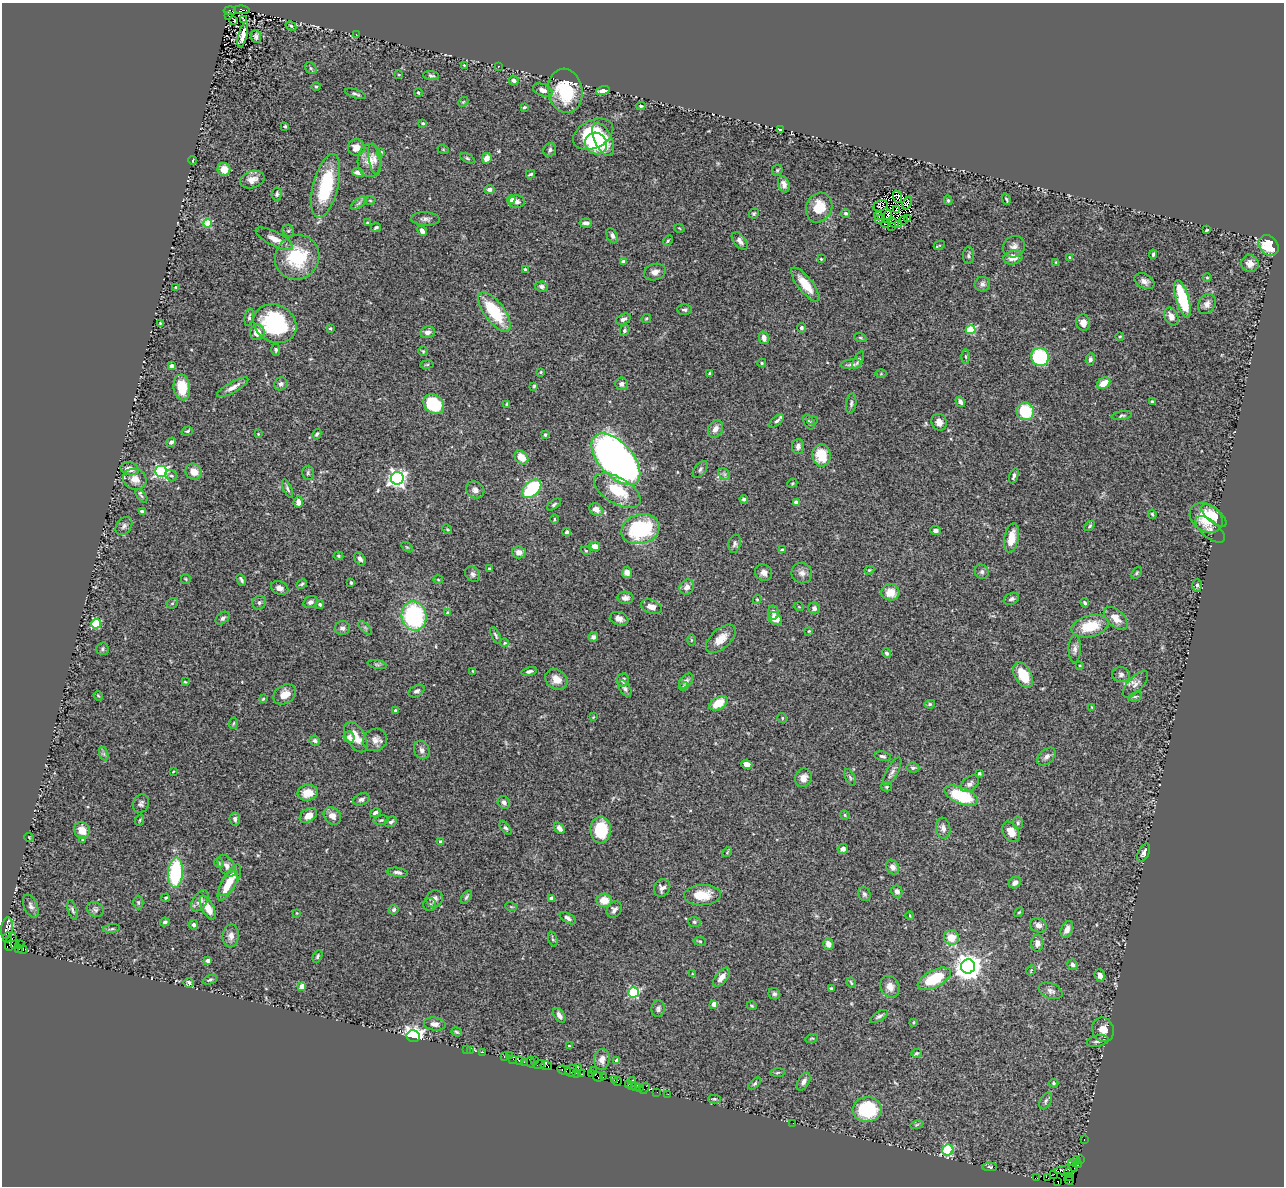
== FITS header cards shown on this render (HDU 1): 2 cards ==
NAXIS1  =                 1282
NAXIS2  =                 1184

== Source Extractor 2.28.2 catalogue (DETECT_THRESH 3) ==
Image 1282 x 1184 px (HDU 1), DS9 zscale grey, 1 PNG px = 1 image px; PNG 1286 x 1188 px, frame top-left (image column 1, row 1184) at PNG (2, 3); each listed source drawn as its Kron ellipse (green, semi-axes under 4 px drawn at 4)
Background 0.925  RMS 0.037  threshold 0.112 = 3 sigma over >= 5 px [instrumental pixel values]
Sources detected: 464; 4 with non-positive FLUX_AUTO (blend fragments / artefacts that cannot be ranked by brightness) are neither listed nor drawn; the other 460 listed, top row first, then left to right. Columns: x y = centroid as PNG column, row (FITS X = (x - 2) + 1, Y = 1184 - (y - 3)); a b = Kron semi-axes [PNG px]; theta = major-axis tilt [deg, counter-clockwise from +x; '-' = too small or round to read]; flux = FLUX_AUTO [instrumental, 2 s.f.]
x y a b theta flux
242 10 8 4 -5 410
230 11 6 4 -4 660
229 16 3 2 - 40
244 20 3 3 - 21
233 21 3 2 - 17
291 26 6 4 -31 3.7
356 34 2 2 - 8
243 35 13 4 75 15
256 36 6 5 - 7.8
464 65 3 3 - 2
498 66 2 2 - 1.4
311 68 6 5 - 4.1
399 75 4 2 - 1.9
431 76 8 4 -6 4.7
514 80 5 4 - 5.5
316 86 5 3 - 2.3
543 90 10 6 -23 13
565 91 22 17 -80 120
603 91 7 4 14 15
418 92 4 3 - 3.9
355 94 11 3 -18 5.8
463 102 6 4 43 3.2
641 106 4 3 - 3.4
524 107 4 3 - 3.8
423 123 4 3 - 3.6
285 126 3 3 - 3.3
780 130 3 3 - 2.9
593 134 21 14 26 120
603 139 18 8 -65 65
596 143 11 10 - 110
356 147 8 8 - 20
443 149 6 3 -19 2
550 150 7 6 - 6.2
380 152 4 4 - 14
467 158 7 4 -27 4.1
487 158 5 4 - 19
374 159 16 5 -79 12
193 160 4 2 - 1.9
370 161 16 12 87 37
224 169 6 6 - 32
777 170 6 5 - 3.7
358 172 6 4 -9 15
531 174 4 3 - 3.5
252 180 13 8 16 19
784 184 8 5 -73 12
326 186 33 12 76 170
489 189 5 4 - 10
277 194 7 5 80 4.5
898 197 6 4 -71 0.97
511 199 4 4 - 40
1006 199 5 2 - 3.9
948 200 5 3 - 3.8
370 201 5 3 - 2.6
517 202 8 6 -4 9.2
359 203 9 4 36 6.3
907 203 7 4 70 1.5
881 206 7 5 27 4.2
819 208 15 13 66 64
896 210 3 3 - 7.6
754 213 5 4 - 3.8
846 213 4 4 - 5
878 216 4 2 - 2.2
887 216 7 3 76 3.1
425 219 14 6 -3 10
880 219 5 3 - 1.1
907 219 4 2 - 3.7
904 220 4 2 - 4.6
207 223 4 4 - 120
368 223 4 3 - 4.1
586 223 6 4 -5 10
885 223 4 3 - 3
893 223 6 2 -32 3
899 225 3 2 - 3.4
892 226 2 2 - 2.1
376 227 5 4 - 5
679 228 5 3 - 2.4
1207 230 4 2 - 3.3
288 231 6 5 - 4.3
422 231 5 4 - 13
612 236 8 5 -61 7.4
274 239 20 7 -27 23
668 241 6 4 62 3.4
740 241 10 6 -51 11
939 245 6 4 26 2.7
1269 246 11 9 -48 68
1014 247 11 10 - 13
1153 254 5 3 - 5
969 255 9 5 -89 5.6
297 257 23 21 47 140
1013 258 9 6 15 22
1070 258 4 4 - 4.7
821 259 3 2 - 2.2
623 262 4 4 - 8.7
1056 262 3 2 - 2.2
1250 263 9 8 - 17
525 269 3 3 - 3.4
655 272 11 8 17 15
1207 277 4 3 - 2
1144 281 10 7 -28 13
805 284 21 7 -52 49
982 284 8 7 - 10
541 286 6 5 - 8.1
176 288 3 3 - 2.8
1183 299 19 6 -73 160
1207 304 10 8 61 16
684 310 7 5 -3 5.4
494 312 23 10 -53 130
249 317 9 4 78 5.4
1171 317 9 6 -64 19
623 319 8 5 26 8.2
646 319 5 4 - 2.9
160 323 3 3 - 2.6
1083 323 8 7 - 19
275 324 22 18 -28 250
330 328 3 3 - 3.6
801 328 5 4 - 5.6
624 330 6 4 60 5.1
970 330 5 4 - 120
257 332 8 7 - 23
427 332 7 5 7 9.8
1120 337 4 4 - 2.9
764 338 6 5 - 17
860 338 6 4 -19 3.1
276 350 6 4 88 4.3
423 351 5 5 - 3.1
966 357 7 3 -89 3.8
1040 357 9 8 - 230
1090 359 6 4 82 6.3
858 360 9 4 63 7.1
762 363 4 4 - 3.3
851 364 11 5 6 8
427 365 6 3 9 2.7
172 366 4 3 - 23
541 372 3 3 - 2.4
710 373 4 2 - 2.2
881 374 6 4 1 2.9
1104 383 7 5 35 32
281 384 7 6 - 7.1
621 384 6 6 - 9.4
534 386 4 4 - 2.9
182 387 13 8 -84 60
233 387 17 5 29 17
960 402 5 4 - 8.7
1152 402 4 3 - 3.4
851 403 10 5 81 6.7
434 404 11 9 -39 130
507 404 4 4 - 3.8
1025 411 9 8 - 110
1122 416 10 4 9 4.7
776 421 9 4 42 6.6
813 421 5 3 - 2
809 422 8 5 -61 5.4
939 422 8 7 - 16
716 429 9 7 61 15
187 431 6 3 17 3.6
258 434 4 3 - 2.2
317 434 5 4 - 4.9
545 435 3 3 - 6
171 442 5 4 - 9.1
798 446 7 6 - 9.2
821 455 11 9 -82 66
521 457 8 6 -47 34
616 459 31 16 -48 1800
130 469 9 6 -11 20
700 469 10 5 52 6.7
161 471 6 5 - 490
194 472 8 7 - 25
308 473 7 5 89 4.5
724 474 6 5 - 5.2
171 476 6 5 - 4.7
1014 476 8 3 71 6.3
397 478 6 6 - 1100
135 479 12 10 -22 21
792 483 5 4 - 2.7
287 489 10 4 -66 5.6
532 489 11 7 44 170
475 490 10 8 -34 11
617 491 26 13 -30 89
142 496 8 4 -52 4.2
744 499 4 3 - 6.7
298 502 5 4 - 16
796 502 4 3 - 18
554 504 8 4 38 4.5
596 509 7 5 -34 16
142 511 4 3 - 4.4
1152 514 4 3 - 3.4
1214 515 15 7 -41 33
1206 518 18 13 -34 69
554 519 4 3 - 2.2
124 526 10 7 52 10
1090 526 6 4 47 3.9
447 529 5 4 - 3.4
640 529 19 14 15 220
1210 529 18 8 -40 14
935 531 5 4 - 8.5
567 532 4 4 - 5.3
1011 538 15 7 79 37
735 544 9 6 76 7
595 546 5 4 - 21
407 547 6 3 -36 2.9
782 550 4 3 - 10
586 551 5 3 - 2.1
519 552 6 6 - 15
338 556 5 4 - 2.7
360 559 7 5 -59 8
489 568 3 3 - 4.5
869 570 5 4 - 2.8
982 572 7 6 - 6.4
627 573 5 5 - 14
764 573 9 8 - 12
802 573 10 10 - 15
1137 573 6 4 52 3.6
473 574 8 6 -47 7.4
186 579 5 4 - 3.1
241 580 6 3 -64 5.3
438 580 5 3 - 2.4
351 583 3 3 - 6.6
302 584 6 3 28 3.8
1197 585 6 4 89 5.4
687 587 8 7 - 16
280 588 9 6 -23 11
890 592 9 8 - 33
625 598 8 6 -3 11
1011 599 8 5 28 7
757 600 4 4 - 2.4
310 602 7 5 29 8.1
172 603 6 5 - 4
259 603 7 6 - 6.2
1085 603 5 3 - 4.4
320 605 4 4 - 4.3
651 607 11 7 -20 19
799 607 5 3 - 2
814 608 6 6 - 10
448 613 3 3 - 9.2
774 613 7 5 -78 9.2
414 616 15 12 -78 300
223 618 8 5 38 7.2
1116 618 14 8 -42 23
619 619 9 6 -16 13
775 619 7 5 -44 32
96 624 5 5 - 130
1090 626 19 10 15 72
342 628 7 7 - 8.3
365 628 9 3 -45 4.1
809 631 3 3 - 2.2
496 635 9 3 -63 4.6
593 637 5 4 - 9.4
721 639 18 9 42 31
691 640 6 4 -90 2.8
504 643 4 4 - 4
102 649 6 6 - 5.4
1075 649 14 6 88 11
887 653 5 4 - 6.2
377 665 10 4 -11 5.1
1080 666 4 2 - 1.8
473 671 3 2 - 2
529 671 8 4 11 6.7
1023 675 14 8 -60 60
1121 675 9 7 -9 8.7
556 679 12 9 -38 25
623 680 6 6 - 9.3
686 681 8 5 47 7.6
185 682 4 3 - 2.5
1135 684 17 7 48 14
684 687 4 4 - 3.8
625 688 9 5 -59 7.8
417 691 8 5 29 7.5
285 694 12 9 34 28
98 696 5 4 - 2.7
1135 697 7 4 15 4.2
263 699 4 3 - 2.1
719 703 10 6 30 47
930 704 5 4 - 4
1092 707 3 3 - 2.1
396 711 4 4 - 4.7
593 717 3 2 - 1.7
782 718 5 4 - 3.3
233 723 6 3 80 2.6
349 737 6 5 - 13
356 737 17 9 -60 37
315 740 5 5 - 6.1
375 740 12 11 - 17
422 750 9 7 -64 10
104 754 7 4 -72 5.6
882 756 8 4 -11 6.3
1046 757 11 7 44 11
747 764 5 4 - 16
913 768 6 5 - 5
173 772 4 2 - 1.4
892 772 16 5 61 11
979 774 4 4 - 3.8
850 777 9 5 -64 5.1
803 778 9 8 - 20
970 784 10 7 38 11
886 787 6 4 1 3.5
308 793 10 8 10 33
961 796 18 8 -23 150
361 799 8 6 22 9
504 802 7 5 -51 10
141 804 9 7 65 7.7
375 813 5 4 - 6.7
308 815 9 6 32 22
845 815 5 4 - 3
332 816 10 7 -44 17
235 819 6 5 - 8.4
140 820 6 3 71 2.7
381 820 7 4 8 4.3
391 822 6 5 - 6.3
1018 823 6 5 - 4.4
505 828 8 4 -51 5.2
559 828 6 4 -51 12
943 828 10 7 -83 14
82 830 8 7 - 27
601 830 13 10 89 110
1011 832 11 7 -60 25
29 837 5 3 - 1.9
83 840 4 3 - 2.7
441 842 4 3 - 14
843 849 5 5 - 13
727 852 5 4 - 2.8
1144 853 10 5 65 8.7
219 863 5 4 - 4.7
226 866 12 7 -58 13
892 867 7 6 - 15
397 872 10 4 -9 8.1
175 873 15 7 86 210
230 880 18 7 59 47
1015 883 7 5 36 12
228 885 17 7 61 39
662 888 9 8 - 12
897 891 6 5 - 10
864 894 7 6 - 6.6
702 895 18 10 3 55
466 897 7 4 53 4.6
166 898 4 3 - 2.9
552 898 4 4 - 17
434 899 9 7 61 12
604 900 8 6 -4 38
200 901 12 7 58 12
138 902 7 5 -90 4.5
430 905 6 6 - 5.9
31 906 12 6 -65 9.9
511 907 6 3 -19 3
208 908 13 6 -62 32
95 909 9 7 -27 6.7
72 910 10 4 -72 5.2
394 910 5 4 - 6
614 910 9 7 52 8.9
1019 912 6 3 44 2.7
297 913 3 2 - 1.6
910 916 4 3 - 2
568 918 9 4 -32 8
165 922 4 4 - 5.8
694 922 6 5 - 4.5
194 925 5 4 - 7.3
1038 925 8 7 - 10
7 928 11 6 81 280
112 929 8 3 8 3.9
1067 929 9 5 66 16
231 936 11 8 86 14
8 937 5 4 - 210
951 938 7 7 - 38
553 939 8 3 -72 3.8
700 941 6 4 -8 3.5
11 942 9 5 69 490
1037 943 8 6 87 15
828 944 6 5 - 17
15 945 4 3 - 43
21 945 2 2 - 13
19 949 3 2 - 7.4
23 950 5 2 - 34
317 956 7 4 62 4.5
208 961 4 4 - 16
1073 965 5 5 - 10
968 966 7 7 - 3200
1031 970 5 3 - 2.4
693 974 4 4 - 2.8
1100 976 6 5 - 15
722 977 11 6 50 18
934 979 18 8 27 120
210 980 7 4 22 4.9
189 983 5 4 - 5.4
851 983 5 3 - 3.4
302 986 4 4 - 37
890 987 11 9 -62 19
831 988 3 3 - 3.2
1051 991 12 7 -21 11
634 992 5 5 - 230
774 994 6 5 - 5.5
714 1004 4 4 - 32
752 1006 5 3 - 2.9
658 1009 8 6 77 7.2
559 1015 8 5 -58 13
879 1016 10 4 30 6.8
914 1022 3 3 - 3.1
435 1024 11 6 -8 13
1103 1030 12 10 -69 26
457 1032 5 4 - 4.2
413 1036 6 6 - 880
812 1038 6 4 16 3.3
1098 1041 11 5 11 7.9
569 1046 3 2 - 2.3
466 1049 2 2 - 15
470 1050 2 2 - 24
483 1052 3 2 - 6.3
916 1053 5 4 - 3.7
510 1056 3 2 - 6.9
505 1057 3 3 - 66
513 1059 2 2 - 10
602 1060 10 7 82 15
520 1061 3 3 - 93
534 1061 3 2 - 29
617 1061 4 4 - 16
524 1062 3 2 - 47
531 1062 5 2 - 63
539 1065 6 3 11 79
546 1066 6 4 -13 84
577 1067 3 2 - 59
564 1070 7 3 -13 98
593 1070 2 2 - 40
571 1071 6 5 - 62
778 1073 7 3 2 3.7
577 1074 3 2 - 32
581 1074 3 2 - 61
592 1074 3 2 - 25
598 1077 5 3 - 31
603 1077 3 2 - 9.3
614 1080 2 2 - 17
632 1080 3 2 - 2
617 1082 4 2 - 27
804 1082 10 5 59 12
1054 1083 4 4 - 3.2
628 1084 3 3 - 38
755 1084 8 4 41 4.2
632 1086 4 2 - 25
635 1087 3 2 - 35
640 1088 3 3 - 77
645 1088 6 2 56 51
657 1092 2 2 - 8.5
668 1094 2 2 - 17
714 1099 6 4 0 5
1046 1101 9 5 62 6.2
867 1109 14 12 2 150
793 1123 2 2 - 1.9
917 1125 6 3 10 3
1084 1140 3 2 - 18
948 1150 6 5 - 220
1080 1159 2 2 - 35
1076 1160 4 3 - 36
1078 1164 4 3 - 69
1072 1165 6 4 -72 430
990 1167 7 4 2 5.5
1066 1170 12 3 6 560
1068 1173 4 3 - 340
1054 1174 2 2 - 9.9
1070 1176 4 3 - 160
1037 1178 4 2 - 41
1048 1178 4 2 - 39
1069 1180 5 3 - 91
1058 1181 3 3 - 74
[4 non-positive-flux detections neither listed nor drawn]